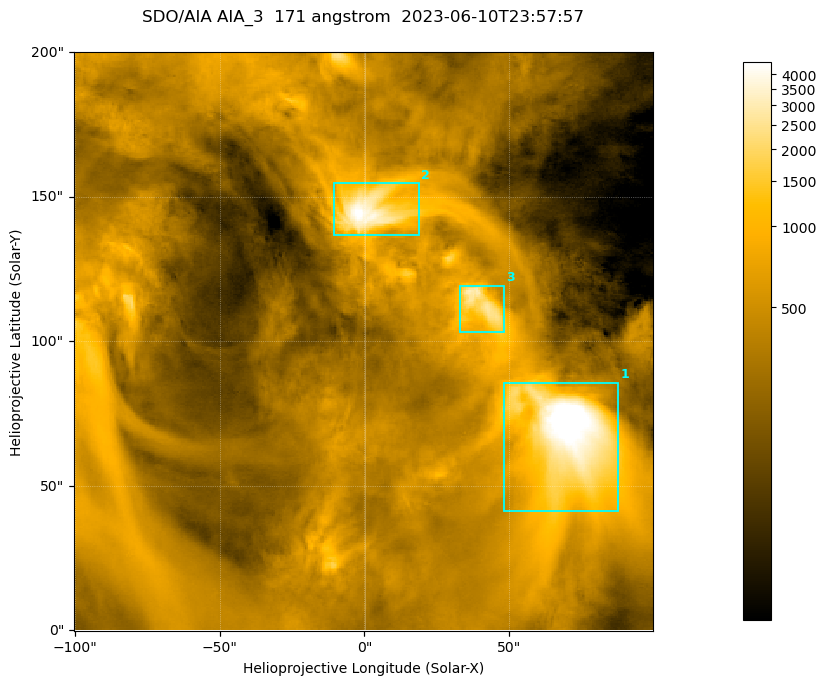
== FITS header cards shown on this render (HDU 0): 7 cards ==
TELESCOP= 'SDO/AIA '
INSTRUME= 'AIA_3   '
WAVELNTH=                  171
WAVEUNIT= 'angstrom'
DATE-OBS= '2023-06-10T23:57:57.350'
CTYPE1  = 'HPLN-TAN'
CTYPE2  = 'HPLT-TAN'

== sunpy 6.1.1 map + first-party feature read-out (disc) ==
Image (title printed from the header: SDO/AIA AIA_3  171 angstrom  2023-06-10T23:57:57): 334 x 334 px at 0.599 arcsec/px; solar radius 945 arcsec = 1577 px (partial field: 1.4% of the solar disc is inside the frame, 100% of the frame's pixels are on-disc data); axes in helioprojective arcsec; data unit not stated in the header (colour bar unlabelled)
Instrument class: DISC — disc imager (sunpy class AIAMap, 171 A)
Bright regions (active regions / flare kernels): reference = the on-disc median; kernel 3 px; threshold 5 sigma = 1102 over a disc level ~361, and >= 1.15x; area >= 111 px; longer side >= 4 px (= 2.4 arcsec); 3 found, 3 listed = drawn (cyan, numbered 1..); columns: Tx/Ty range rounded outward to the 2 arcsec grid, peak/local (2 s.f.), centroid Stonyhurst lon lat
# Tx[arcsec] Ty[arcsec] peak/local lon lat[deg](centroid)
1 48..88 40..86 17 +4 +4
2 -12..20 136..156 13 +0 +9
3 32..48 102..120 8 +2 +7